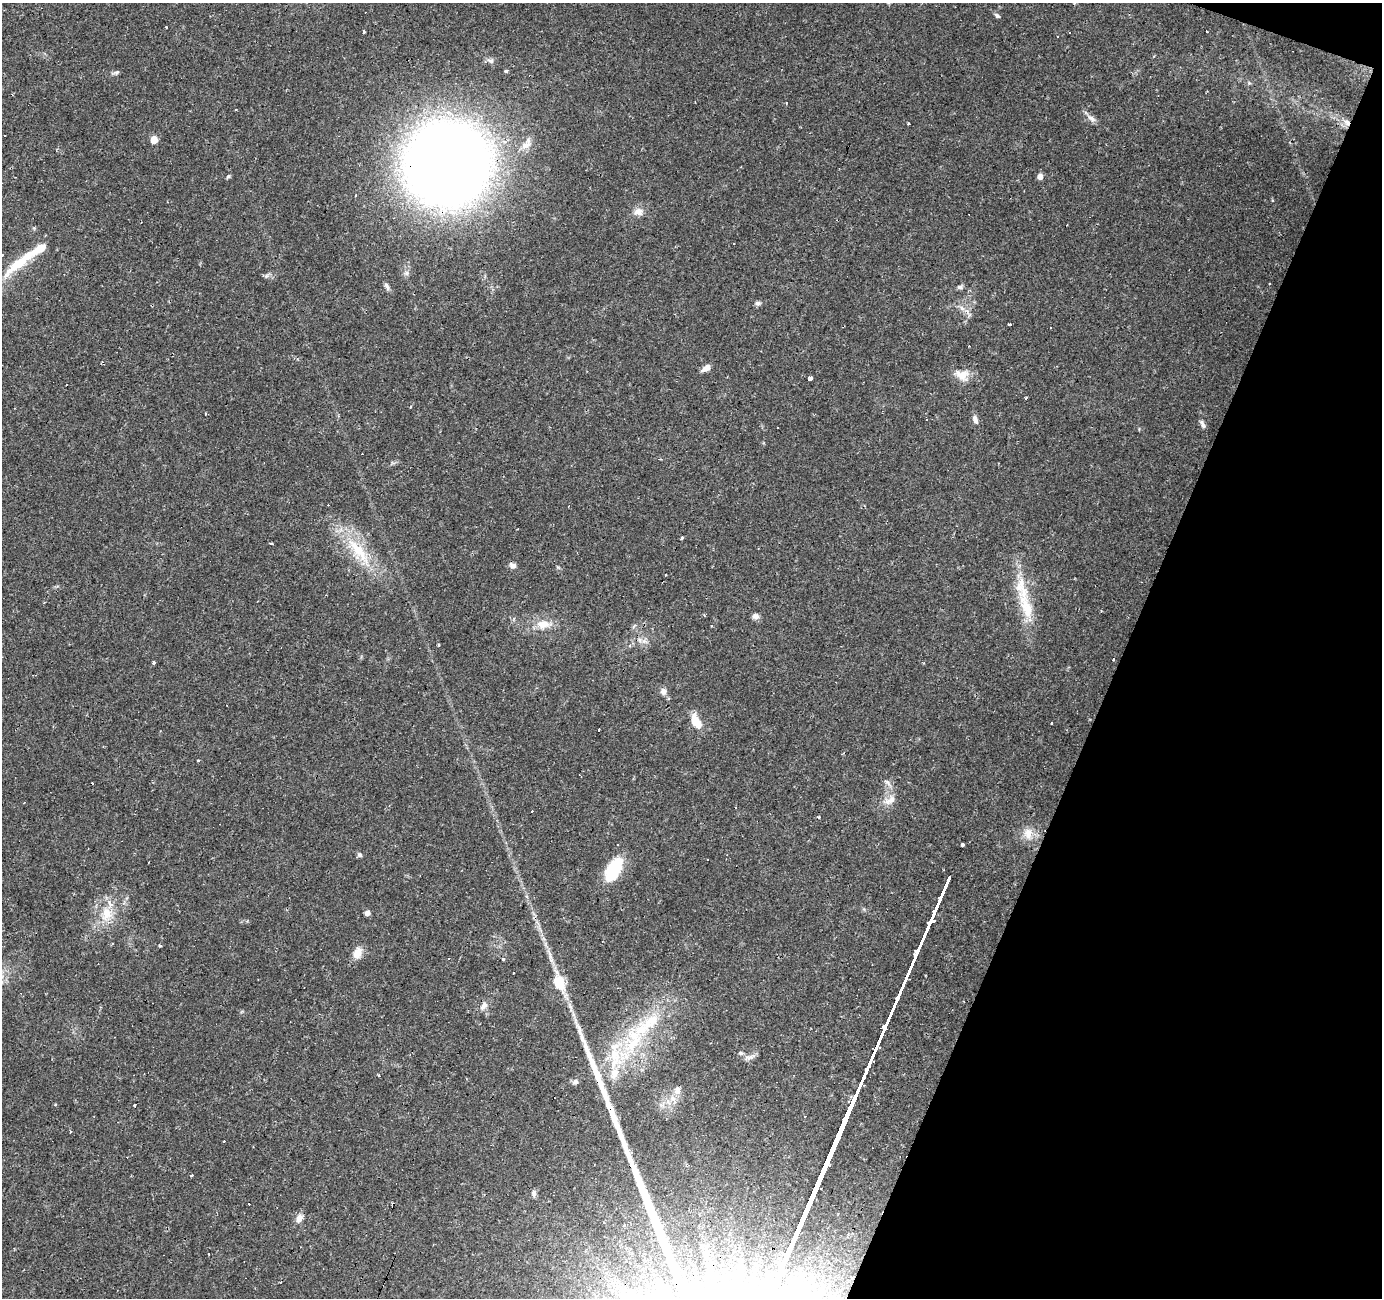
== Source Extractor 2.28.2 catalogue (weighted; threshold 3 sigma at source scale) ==
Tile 8 of 4 x 4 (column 4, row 2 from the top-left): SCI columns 4142-5521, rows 2797-4092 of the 5523 x 5658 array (HDU 1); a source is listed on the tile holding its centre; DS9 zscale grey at full resolution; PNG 1384 x 1300 px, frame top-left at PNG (2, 3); no overlay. Shown black and unused: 19% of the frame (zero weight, under 2 of 3 exposures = <1% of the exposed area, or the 3 px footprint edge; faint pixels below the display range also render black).
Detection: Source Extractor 2.28.2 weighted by HDU 2 'WHT'; one run over the whole footprint, this tile lists its part. Background 0.0346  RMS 0.0034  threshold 0.0152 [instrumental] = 3 sigma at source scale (4.5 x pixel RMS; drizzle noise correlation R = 1.50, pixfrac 1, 0.0396/0.0396 arcsec/px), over >= 5 px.
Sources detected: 117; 27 cosmic-ray / hot-pixel residue — not listed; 6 inside a brighter listed object's ellipse — not listed separately; the other 84 listed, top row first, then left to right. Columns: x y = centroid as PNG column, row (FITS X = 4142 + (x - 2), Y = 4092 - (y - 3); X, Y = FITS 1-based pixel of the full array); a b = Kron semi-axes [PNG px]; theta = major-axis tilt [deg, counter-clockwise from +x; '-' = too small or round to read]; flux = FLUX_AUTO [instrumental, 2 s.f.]
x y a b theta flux
1074 4 3 3 - 0.36
997 16 8 5 -37 0.72
1207 31 2 2 - 0.47
364 32 3 3 - 1.6
506 71 5 3 - 0.72
116 72 10 4 23 0.75
1249 83 5 5 - 0.43
1091 118 13 7 -35 1.7
1347 122 11 7 -46 2
154 140 5 5 - 6.3
526 144 19 10 47 3.1
447 164 48 47 - 850
228 176 6 5 - 0.53
1040 177 6 6 - 1.7
355 196 3 3 - 1.5
639 212 13 10 12 2.4
2 255 3 3 - 1.5
20 262 56 11 39 14
407 273 7 6 - 0.89
267 276 6 4 69 0.59
387 286 11 5 -59 1.1
960 287 9 6 4 0.85
758 303 7 6 - 0.86
962 308 8 6 -46 1.3
1010 324 4 3 - 1.6
1051 327 3 3 - 0.71
969 346 2 2 - 0.29
706 368 10 5 30 2.3
962 375 19 15 -13 4.3
810 378 3 3 - 8.5
1026 398 3 2 - 0.73
410 406 4 3 - 0.45
975 419 11 6 -69 1.6
1203 424 11 5 -60 1.1
777 427 3 2 - 0.41
681 538 3 3 - 8.4
271 544 4 3 - 0.81
358 551 53 16 -53 17
513 565 9 7 -29 1.3
1026 608 62 14 -74 14
756 616 9 7 -11 1.3
543 624 20 11 4 4.8
712 626 3 3 - 0.54
644 641 8 6 43 1.3
630 645 5 3 - 0.43
154 663 4 3 - 0.51
923 663 3 3 - 0.33
664 691 8 8 - 1.6
696 722 17 9 -59 6.6
1052 722 3 2 - 0.44
598 730 3 3 - 1.1
198 760 3 3 - 0.61
887 782 12 4 -40 1.1
891 799 15 9 36 3
532 811 3 3 - 0.56
819 817 4 3 - 0.69
1028 833 15 12 72 3.9
963 845 3 3 - 1.6
360 855 6 6 - 0.73
708 860 3 3 - 1.1
614 869 27 13 60 16
367 913 5 5 - 1.5
106 914 22 16 85 8.3
160 945 3 3 - 2
357 953 15 10 61 3.6
503 959 3 3 - 1.4
559 982 27 15 -71 8.6
484 1006 13 7 53 1.8
633 1043 37 22 40 25
741 1053 6 4 -15 0.58
750 1057 14 5 24 1.3
614 1073 16 12 77 5.2
378 1075 3 3 - 1.3
575 1082 7 6 - 1.2
678 1091 11 7 40 2
55 1105 4 3 - 0.4
134 1105 3 3 - 0.79
70 1132 3 2 - 0.6
192 1175 3 3 - 0.67
534 1193 9 6 89 1.1
299 1218 11 8 65 2.2
624 1225 3 3 - 1.1
706 1255 15 8 -56 3.5
728 1297 8 6 37 1.3
Overlapping masked pixels (flux is a lower limit): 3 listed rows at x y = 1347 122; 447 164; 559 982
Isophote crosses this tile's border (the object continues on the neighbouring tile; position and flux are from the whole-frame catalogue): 1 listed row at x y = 2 255
Unlisted compact peaks at least as high as the median listed source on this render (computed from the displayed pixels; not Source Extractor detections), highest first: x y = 558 567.